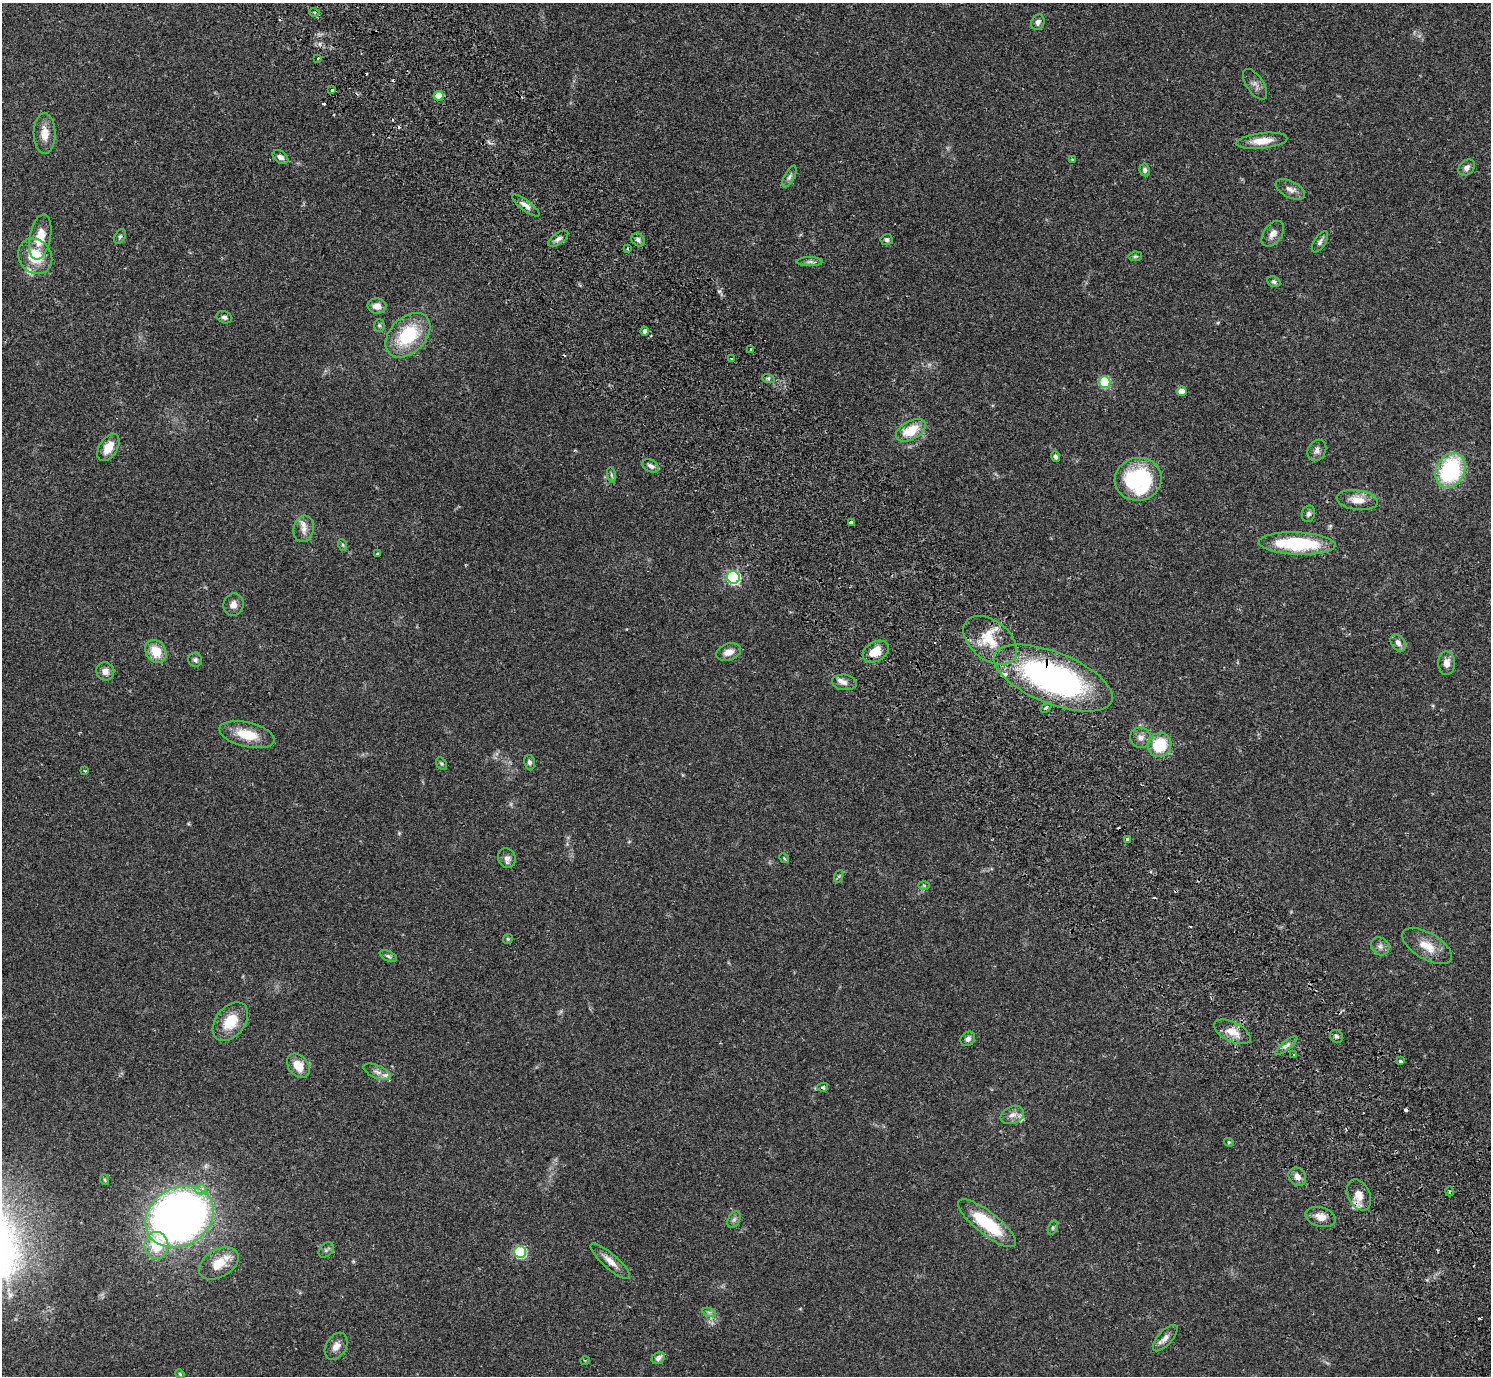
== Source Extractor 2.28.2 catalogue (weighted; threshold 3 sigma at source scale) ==
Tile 6 of 4 x 4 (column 2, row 2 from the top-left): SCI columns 1536-3024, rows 2949-4322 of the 6052 x 6035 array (HDU 1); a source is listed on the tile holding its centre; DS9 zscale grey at full resolution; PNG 1493 x 1378 px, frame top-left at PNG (2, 3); each listed source drawn as its Kron ellipse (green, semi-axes under 4 px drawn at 4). Shown black and unused: <1% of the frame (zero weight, under 2 of 3 exposures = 3% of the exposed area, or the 3 px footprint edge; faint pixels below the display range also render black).
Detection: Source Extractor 2.28.2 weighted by HDU 2 'WHT'; one run over the whole footprint, this tile lists its part. Background 0.0812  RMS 0.0059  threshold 0.0267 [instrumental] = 3 sigma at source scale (4.5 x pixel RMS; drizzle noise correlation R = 1.50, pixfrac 1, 0.05/0.05 arcsec/px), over >= 5 px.
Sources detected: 131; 1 too faint to see at this stretch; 12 cosmic-ray / hot-pixel residue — neither listed nor drawn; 5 inside a brighter listed object's ellipse — not listed separately; the other 113 listed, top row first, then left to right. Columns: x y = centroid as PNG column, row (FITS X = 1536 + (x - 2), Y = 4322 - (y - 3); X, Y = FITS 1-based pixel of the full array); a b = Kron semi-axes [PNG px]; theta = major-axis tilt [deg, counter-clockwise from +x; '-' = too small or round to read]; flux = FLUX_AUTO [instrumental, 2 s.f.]
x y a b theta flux
314 12 5 3 - 0.67
1038 22 8 6 64 2.4
318 59 3 3 - 0.94
1255 84 18 8 -56 2.9
332 90 3 3 - 0.62
439 96 5 5 - 8.8
45 133 20 11 -89 7.1
1262 141 25 7 6 7.9
280 157 9 6 -35 2.1
1072 159 4 3 - 0.6
1467 167 9 7 42 2.5
1145 170 6 5 - 1.7
789 177 12 5 63 1.7
1290 189 16 8 -26 3.4
526 205 17 5 -37 3
1273 234 14 9 53 3.6
120 236 7 5 62 1.1
40 237 23 10 79 10
558 239 12 5 35 2.2
638 240 7 6 - 1.7
887 240 6 5 - 1.4
1320 242 12 5 57 1.7
627 248 3 2 - 0.64
35 256 19 16 -53 16
1135 256 7 4 8 0.85
810 262 13 4 0 1.7
1274 282 7 5 -26 1.4
377 306 9 7 -3 4.2
224 317 8 6 -21 1.7
379 325 6 5 - 0.97
645 331 4 3 - 4.9
408 335 26 17 44 32
751 350 3 3 - 2
731 359 3 2 - 0.55
768 378 6 4 -17 1
1105 382 6 5 - 39
1181 391 5 5 - 5.3
911 430 16 9 29 15
108 447 15 9 58 8.4
1317 450 11 8 60 2.5
1055 457 5 4 - 1.3
651 466 9 6 -29 2.3
1450 470 18 14 63 58
611 475 8 4 -82 0.97
1138 479 23 21 11 62
1357 500 21 10 -8 7.5
1308 514 8 6 75 1.6
851 522 4 3 - 1.3
304 529 13 10 77 4.4
1297 543 38 11 -2 42
343 545 6 4 -71 0.77
377 553 3 2 - 0.54
733 577 6 6 - 94
233 605 11 10 - 3.5
990 640 30 19 -39 19
1398 643 9 6 -60 3.3
156 651 12 10 -55 11
729 652 13 8 19 4.5
876 652 14 9 30 9.9
195 660 7 7 - 1.5
1447 663 11 8 -89 4.2
105 671 9 9 - 3.4
1053 678 63 25 -22 170
844 682 12 7 -7 2.7
1046 708 6 4 38 1.6
247 735 28 12 -13 15
1140 738 10 10 - 3.6
1159 745 12 11 - 22
529 762 7 5 -77 1.6
441 764 7 5 -55 0.95
84 771 4 3 - 0.56
1128 839 3 3 - 2.1
507 858 10 8 -61 2.7
784 858 5 4 - 0.62
839 876 6 4 71 0.87
924 885 6 4 -2 0.65
508 939 5 4 - 0.68
1380 946 10 8 -45 2.5
1427 946 28 13 -31 10
388 956 9 5 -25 1.3
230 1022 22 14 51 14
1232 1032 20 9 -26 7.2
1336 1036 7 6 - 1.5
968 1039 8 6 45 2.1
1286 1045 13 4 39 2.2
1294 1055 3 3 - 0.81
1400 1061 4 3 - 1.3
298 1066 13 9 -49 8.8
377 1072 14 6 -23 2.9
823 1087 5 4 - 1.1
1012 1115 12 8 22 3.4
1229 1142 5 4 - 0.82
1297 1177 10 8 -52 3.6
105 1180 5 3 - 0.55
201 1189 5 5 - 3.4
1449 1191 5 3 - 0.66
1359 1195 16 11 -64 7.1
179 1217 36 29 30 390
1320 1217 15 9 -16 5.6
734 1219 9 6 63 1.5
987 1223 36 11 -38 31
1053 1228 7 4 71 0.96
156 1245 13 12 - 16
326 1250 9 6 45 1.5
520 1252 6 6 - 54
610 1261 25 7 -41 5.5
219 1263 21 13 31 13
709 1312 7 4 -18 1.2
1165 1338 16 7 48 3.4
336 1346 14 10 58 4.3
658 1358 7 5 35 2.5
585 1360 4 3 - 0.47
180 1374 5 4 - 0.71
Overlapping masked pixels (flux is a lower limit): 2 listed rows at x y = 645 331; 1053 678